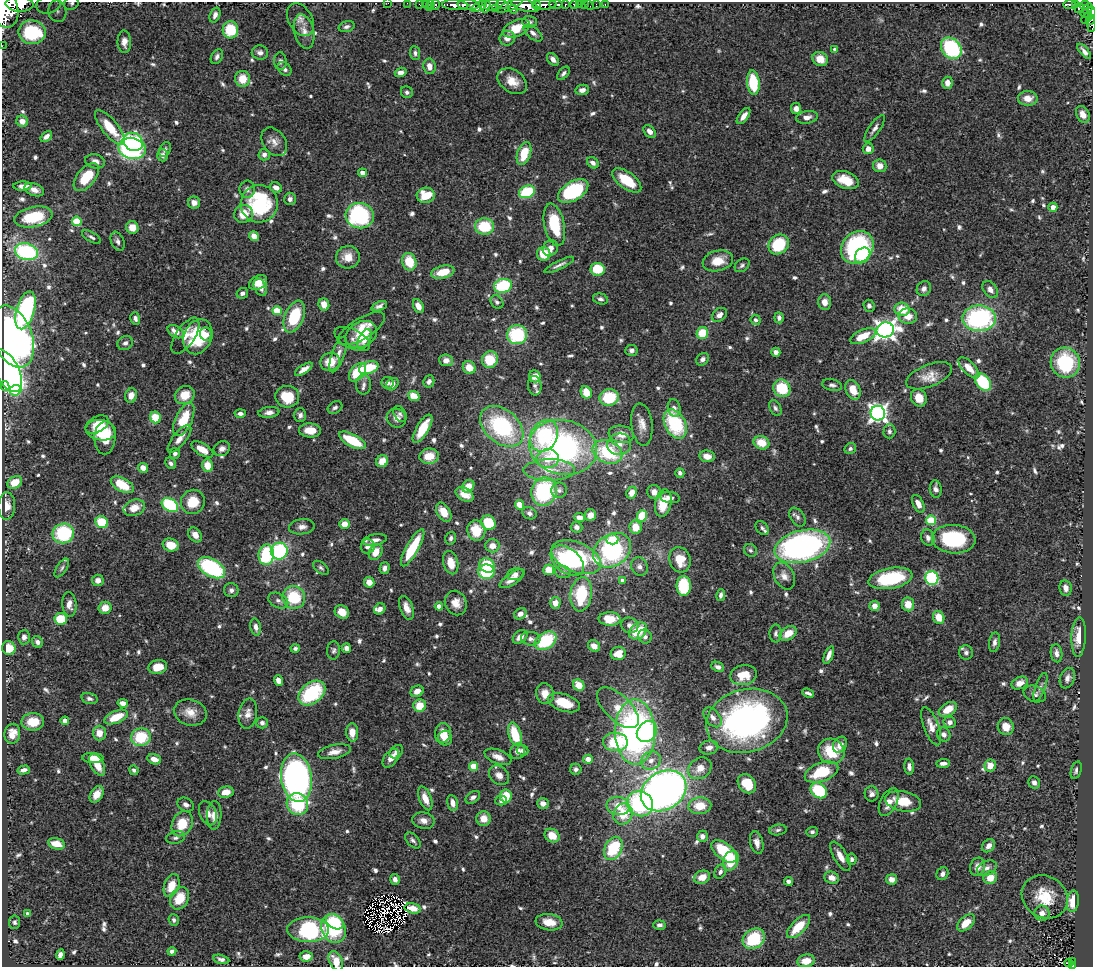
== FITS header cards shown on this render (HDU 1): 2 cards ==
NAXIS1  =                 1091
NAXIS2  =                  965

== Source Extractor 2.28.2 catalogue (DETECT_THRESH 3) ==
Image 1091 x 965 px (HDU 1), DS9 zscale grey, 1 PNG px = 1 image px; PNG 1095 x 969 px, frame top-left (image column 1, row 965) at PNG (2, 2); each listed source drawn as its Kron ellipse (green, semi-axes under 4 px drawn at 4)
Background 1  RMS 0.029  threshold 0.0883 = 3 sigma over >= 5 px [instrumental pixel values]
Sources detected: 767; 8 with non-positive FLUX_AUTO (blend fragments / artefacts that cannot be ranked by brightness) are neither listed nor drawn; of the other 759, the 500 brightest by FLUX_AUTO listed and drawn (259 fainter detections omitted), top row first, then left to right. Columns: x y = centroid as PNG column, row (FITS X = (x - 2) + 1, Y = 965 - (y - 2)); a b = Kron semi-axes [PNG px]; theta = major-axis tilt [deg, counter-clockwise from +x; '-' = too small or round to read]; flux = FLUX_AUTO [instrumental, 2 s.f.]
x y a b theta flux
71 3 7 6 - 5.4
388 3 2 2 - 9.3
407 3 2 2 - 14
20 4 14 7 -3 4000
419 4 2 2 - 16
425 4 2 2 - 16
431 4 2 2 - 18
503 4 6 3 -14 540
556 4 7 3 -2 320
574 4 4 3 - 120
579 4 2 2 - 11
584 4 2 2 - 17
596 4 3 2 - 11
605 4 3 2 - 17
1070 4 7 3 1 270
48 5 12 8 11 16
435 5 5 3 - 79
455 5 13 5 -3 1900
468 5 11 5 -4 2400
492 5 7 5 20 1200
510 5 14 5 25 960
537 5 5 3 - 870
545 5 12 5 2 2100
565 5 3 3 - 310
589 5 6 2 -46 17
1075 5 4 3 - 200
1084 5 5 4 - 420
479 6 8 4 27 570
486 6 7 3 80 300
525 6 14 5 -14 4700
429 7 2 2 - 17
495 8 3 2 - 250
1079 8 5 3 - 200
513 9 4 3 - 400
1088 9 6 3 46 360
6 10 17 12 -81 9000
57 11 11 9 -78 16
1091 12 5 3 - 320
1085 13 4 2 - 170
215 15 8 5 69 7.8
1087 18 7 4 51 180
300 20 18 12 -59 15
1090 20 5 3 - 140
529 22 7 6 - 5.7
1091 25 7 3 -90 73
347 27 8 5 17 6.1
516 28 14 8 23 47
230 30 8 8 - 70
304 31 18 9 -76 18
32 32 13 12 - 170
533 33 11 5 -38 8.7
507 38 8 7 - 16
124 42 11 6 -88 13
2 46 2 2 - 13
951 48 11 9 -49 180
835 49 4 3 - 7.5
1084 51 9 4 -50 9.9
260 53 8 7 - 8.5
415 53 7 5 -84 5.6
217 57 8 5 59 6
553 59 7 5 -50 11
820 59 8 6 -30 27
280 61 9 6 -89 6.3
429 66 8 6 -82 14
284 69 8 6 -43 8.1
401 72 6 4 17 12
563 73 8 4 49 5.5
242 79 8 7 - 34
512 81 16 11 -34 28
753 83 12 6 -83 96
947 83 6 5 - 16
582 90 7 5 10 11
407 92 6 5 - 5.7
1028 98 10 7 -1 23
796 109 5 5 - 15
1083 114 9 6 -62 14
744 116 9 4 53 14
807 117 11 6 11 11
22 121 6 5 - 17
110 127 21 8 -51 48
875 128 16 5 55 10
650 131 7 5 -49 11
46 136 6 4 39 10
133 142 10 8 -32 190
274 142 15 11 -54 17
132 148 14 10 -14 340
868 149 5 5 - 15
165 150 8 5 62 5.8
264 154 6 5 - 6.6
524 154 12 6 72 57
163 155 6 5 - 9.3
95 161 10 7 -13 10
593 163 6 5 - 8.4
880 166 6 6 - 17
363 173 4 4 - 17
86 177 16 9 51 64
627 180 17 8 -37 58
845 180 14 8 -21 40
23 186 9 4 2 10
276 188 6 5 - 12
247 189 8 7 - 8
34 190 10 6 -19 13
573 191 17 9 32 190
527 192 8 6 23 110
426 195 9 7 5 46
290 199 6 6 - 7.9
194 203 6 6 - 13
259 204 19 18 - 170
1053 207 4 4 - 14
244 214 9 9 - 28
360 216 14 12 -8 250
33 217 19 10 12 70
77 221 5 4 - 83
554 225 21 10 -78 85
484 226 9 8 - 78
132 227 6 6 - 25
254 236 5 4 - 17
91 237 10 5 -30 5.9
118 241 10 6 -68 7.8
779 244 11 9 41 85
857 247 18 15 45 260
550 248 8 7 - 15
26 252 12 8 -13 200
544 254 7 6 - 46
863 255 8 7 - 50
348 257 12 11 - 28
718 261 15 10 14 38
409 262 9 7 -70 53
559 265 16 3 26 7.7
742 265 8 6 40 5.2
598 269 7 6 - 62
443 272 12 6 13 41
258 282 10 6 30 24
503 286 9 7 13 110
260 287 9 6 -63 13
924 289 8 6 53 8.8
990 289 9 6 -52 12
242 293 6 5 - 7.7
601 299 8 5 -15 5.5
497 302 7 5 -48 5.2
825 302 7 6 - 17
324 304 6 5 - 22
379 306 8 4 22 7.5
418 306 7 5 -62 16
869 306 6 5 - 7
902 309 8 6 -16 43
25 310 19 9 74 240
277 311 5 4 - 56
719 315 8 6 38 11
908 316 9 7 -4 22
294 317 17 9 68 100
135 318 6 5 - 7
779 318 5 4 - 6.1
979 318 17 13 0 300
756 320 5 5 - 5.8
361 329 27 10 31 34
885 330 9 7 11 1200
176 332 9 5 -32 17
702 333 6 5 - 54
206 334 7 6 - 13
361 335 17 12 30 53
517 335 10 9 - 140
185 336 21 9 56 22
863 336 14 6 24 39
13 337 32 19 -70 700
198 337 18 14 67 100
352 339 19 9 -26 11
365 339 10 6 64 18
125 343 8 6 31 7.2
631 350 6 5 - 6.7
776 352 4 4 - 11
338 354 19 6 70 15
702 359 7 5 46 7.5
446 360 7 6 - 12
490 360 8 7 - 58
330 362 10 9 - 38
1065 363 15 14 - 140
469 367 7 6 - 26
369 368 10 6 17 77
969 368 13 6 -45 21
304 369 10 4 33 14
7 371 23 11 -63 900
357 372 11 6 49 77
535 376 6 5 - 29
929 376 24 11 22 27
429 381 6 5 - 6.7
983 382 10 6 -48 120
387 383 6 6 - 7.9
392 384 7 5 52 10
364 385 10 7 -86 7.9
832 385 10 5 -12 6.7
5 386 5 4 - 71
535 386 10 6 -83 7.5
782 388 9 8 - 80
15 390 6 5 - 73
853 390 10 7 -64 31
586 392 6 5 - 31
131 395 7 6 - 17
185 395 10 9 - 36
414 396 6 5 - 31
287 397 12 11 - 60
609 397 10 8 11 87
919 398 9 7 -60 33
335 407 8 6 32 6
674 408 9 6 -74 8
775 408 8 5 -63 5.3
269 412 10 5 7 9.4
878 413 7 7 - 920
240 414 6 4 4 6.5
400 414 9 6 -58 5.7
300 415 7 6 - 7.2
155 417 6 5 - 47
396 418 10 9 - 14
184 420 18 8 65 69
642 424 21 10 -83 23
675 424 15 10 -63 150
97 425 13 7 30 24
502 426 25 16 -40 210
423 429 16 6 59 47
101 430 15 10 -9 39
310 430 11 7 -2 26
889 431 7 6 - 5.5
621 434 13 8 -9 25
544 436 16 13 61 160
105 438 16 10 89 58
179 439 17 6 51 18
352 440 15 6 -28 77
761 443 8 6 -20 39
619 444 12 11 - 20
563 447 34 27 -12 480
850 448 6 5 - 5.3
202 449 12 6 -31 28
222 449 8 7 - 9.8
607 452 15 11 -23 130
175 453 5 5 - 7.4
429 456 10 7 9 32
707 456 8 6 -9 19
548 459 11 9 7 33
382 461 6 5 - 24
171 463 6 5 - 6.1
208 465 6 5 - 34
143 468 5 4 - 14
549 470 25 11 0 39
680 473 5 4 - 6.7
15 483 8 6 31 38
122 485 12 6 -29 59
468 486 7 5 50 17
936 489 8 6 -84 9.9
559 490 8 7 - 6.5
544 492 14 12 70 190
654 492 7 6 - 13
632 493 6 5 - 18
465 494 9 6 -29 20
670 498 10 5 -8 9.7
193 502 12 11 - 49
663 503 14 8 77 45
918 504 9 5 -64 18
170 505 9 6 -31 160
519 505 5 4 - 23
7 506 14 8 89 20
134 508 11 8 21 26
444 512 10 6 -57 27
529 513 7 6 - 6.7
590 515 6 5 - 14
642 516 6 5 - 56
579 517 5 4 - 12
797 517 10 7 -55 7.9
931 520 5 5 - 110
102 522 6 5 - 75
488 523 7 7 - 69
344 524 5 5 - 21
302 527 13 7 6 12
577 527 6 5 - 7.9
636 527 6 6 - 30
762 528 8 5 -52 5.2
476 531 10 9 - 48
63 533 11 10 - 140
195 535 8 6 -52 17
451 538 6 5 - 5.2
928 538 8 6 -73 9.7
612 539 6 5 - 66
954 539 22 14 -4 160
375 540 12 5 11 13
171 545 8 6 -16 37
368 546 7 7 - 13
492 546 7 6 - 18
802 546 28 16 14 700
413 548 21 6 61 93
612 550 20 16 34 270
750 550 7 6 - 5.4
279 551 8 8 - 200
376 552 8 6 64 28
266 555 10 7 82 130
576 557 26 15 -22 180
680 560 13 10 -71 40
567 561 19 12 -39 170
451 563 12 7 -75 30
487 565 8 7 - 80
639 567 9 8 - 9.2
62 568 10 5 56 5.7
211 568 15 8 -30 210
321 568 9 5 -37 5.2
385 568 6 5 - 9.4
549 570 5 5 - 37
486 572 8 7 - 89
563 572 8 6 -13 6.7
515 574 8 6 15 8.8
784 576 14 9 -63 16
890 578 22 10 11 140
932 578 7 6 - 190
512 579 14 5 34 18
98 580 6 5 - 12
622 580 4 4 - 7.1
369 582 5 5 - 16
684 586 10 7 90 94
1066 588 8 6 -79 13
231 590 7 7 - 7.4
581 594 17 10 82 100
721 595 6 4 80 6.8
294 597 11 11 - 93
278 601 10 7 -25 9
456 603 12 10 -67 23
555 603 6 5 - 15
69 604 12 7 -85 14
908 604 7 6 - 30
439 606 4 4 - 18
875 606 5 5 - 14
105 608 6 6 - 24
406 608 12 6 -69 17
380 609 6 5 - 9.8
342 612 7 6 - 23
520 614 6 5 - 10
939 617 6 5 - 33
61 619 6 6 - 61
610 619 11 6 -1 41
630 625 9 7 -22 9.8
256 627 8 5 -76 9.4
638 631 10 7 40 56
776 633 9 6 89 5.4
788 633 9 6 32 30
24 637 7 6 - 8.2
520 637 8 5 39 16
645 637 7 6 - 7.3
1079 637 20 7 87 34
531 639 10 7 -6 8.8
546 641 11 8 32 110
37 642 6 5 - 7.1
994 642 10 5 80 7.9
594 646 6 5 - 15
9 648 7 6 - 36
295 648 4 4 - 5.4
346 648 5 4 - 9
334 650 9 6 87 5.7
966 652 7 7 - 7.9
618 653 7 6 - 22
1057 653 9 5 -81 9.8
829 655 9 4 68 12
158 667 9 7 9 28
718 667 6 5 - 6.6
743 675 13 10 9 38
1067 678 10 7 69 11
278 680 5 4 - 13
1020 683 8 6 25 14
579 685 6 5 - 28
1040 687 15 5 70 7.9
417 691 7 5 28 15
312 693 15 10 38 160
808 693 6 3 -22 5.9
545 694 10 8 -77 26
1035 694 11 8 -19 7.9
89 699 8 5 -16 7.1
123 703 5 4 - 13
564 703 17 8 -19 48
420 706 6 6 - 36
618 708 26 13 -44 41
948 709 10 6 31 36
190 712 17 13 -16 26
248 714 15 9 80 16
116 717 12 6 24 46
713 717 11 7 -51 11
65 721 4 4 - 15
747 721 41 31 15 610
33 722 11 8 1 35
950 722 6 5 - 12
262 723 6 5 - 6.7
931 726 20 7 -69 20
1006 727 9 8 - 26
647 731 11 9 49 140
352 732 9 6 -87 21
635 732 33 20 -89 650
99 733 7 6 - 22
443 733 10 8 79 22
12 734 10 8 79 22
515 734 12 6 -73 67
944 734 7 6 - 10
141 737 10 9 - 84
445 738 7 7 - 20
615 742 12 9 -1 100
840 745 8 6 58 15
709 747 9 7 12 10
523 750 6 5 - 6.5
517 751 8 7 - 10
831 751 13 12 - 73
334 752 16 7 12 17
396 752 8 5 44 9.1
498 757 14 7 -21 17
93 758 10 5 -3 19
391 758 10 6 53 17
154 759 7 5 -20 16
588 759 5 4 - 13
651 760 10 9 - 15
943 763 7 4 3 8.7
97 765 12 6 -63 30
990 765 6 5 - 22
474 766 4 4 - 58
909 767 8 4 -86 8.5
700 768 12 10 34 22
576 769 5 5 - 6.5
24 770 6 4 16 7.2
134 770 5 4 - 6.4
1076 770 9 5 74 6.4
821 772 17 9 20 96
499 775 11 8 -41 14
296 778 24 15 -82 880
1034 782 6 5 - 7.6
747 784 10 8 -49 54
819 790 9 7 -38 120
664 791 24 19 33 1400
226 792 8 5 8 22
97 794 9 6 58 18
871 794 7 7 - 8.7
506 796 6 5 - 53
473 797 8 5 37 7.3
425 798 12 6 -69 22
501 801 6 5 - 5.5
903 801 18 10 -10 46
889 802 15 8 64 22
453 803 8 5 -78 15
543 803 6 5 - 12
297 804 11 10 - 120
640 804 13 12 - 230
186 805 8 6 -28 8.4
618 806 11 9 -13 32
700 806 11 8 5 35
208 813 12 8 -66 14
623 814 11 9 58 55
214 815 14 7 87 18
484 819 7 7 - 24
423 821 11 8 -10 14
182 824 13 10 63 51
778 830 9 5 9 5.6
812 832 6 5 - 5.3
552 836 8 6 -32 32
702 836 6 5 - 8.1
176 838 9 6 13 6.2
413 840 9 5 -46 6.4
757 843 11 6 -76 11
56 844 9 5 -12 27
989 846 7 5 45 12
613 848 12 8 64 110
724 851 15 8 -38 100
840 856 16 6 -60 20
852 859 6 5 - 6.4
731 861 10 7 67 61
978 867 9 7 72 15
987 868 10 7 24 9.6
720 872 7 5 58 6.4
942 874 7 5 55 7.7
702 877 8 6 21 21
831 878 7 6 - 14
990 878 7 6 - 27
395 879 5 4 - 8
892 879 5 5 - 15
788 881 4 4 - 7.5
172 886 12 7 71 37
1045 897 24 20 -32 65
179 898 12 8 64 47
1073 901 11 6 84 39
413 908 8 5 -13 13
1042 913 7 7 - 16
28 914 4 4 - 10
174 920 6 5 - 5.5
15 922 6 5 - 5.2
335 922 9 6 -32 100
549 922 13 8 -8 29
966 923 11 6 43 30
659 925 6 5 - 6.9
799 926 15 6 45 51
333 928 15 12 -64 97
308 930 21 12 -1 230
754 939 12 9 36 92
172 951 4 4 - 7.1
60 955 5 4 - 11
306 956 7 5 5 20
221 959 8 4 -14 7.3
336 961 10 6 -64 29
806 961 9 6 9 25
1072 961 3 3 - 11
1069 963 4 3 - 83
1072 965 3 3 - 24
At the frame edge (FLAGS 8, measured only in part): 11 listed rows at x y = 71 3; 388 3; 407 3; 20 4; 6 10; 1091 12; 1090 20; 1091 25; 2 46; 336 961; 1072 965
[259 fainter detections neither listed nor drawn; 8 non-positive-flux detections neither listed nor drawn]